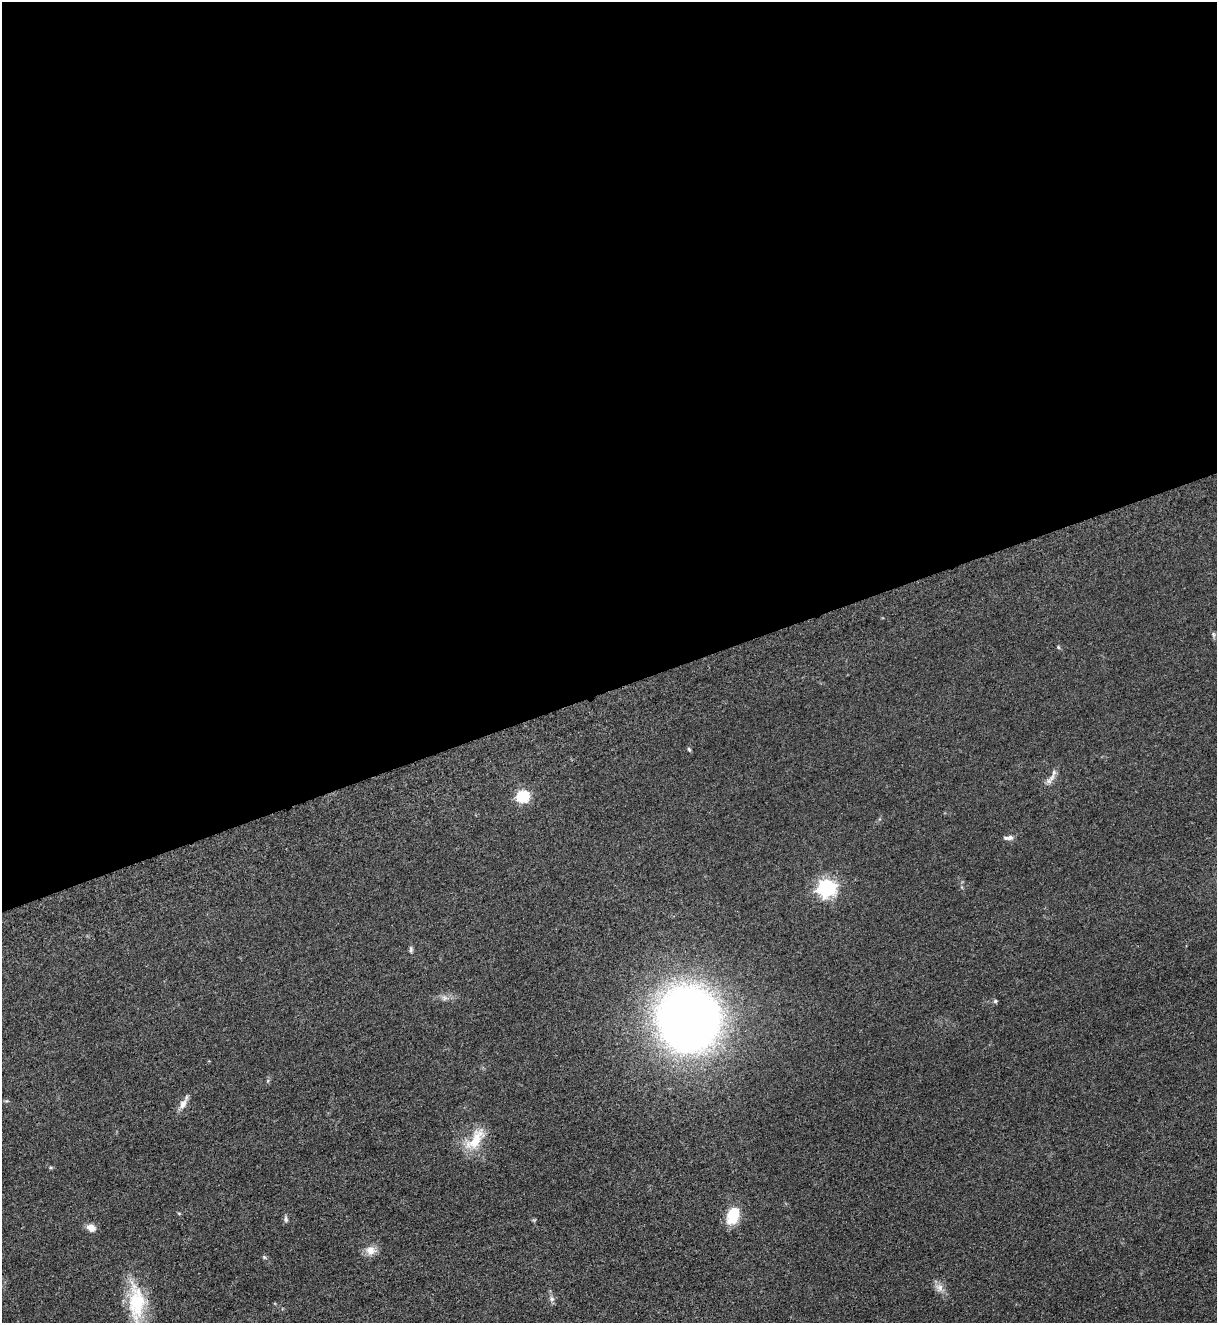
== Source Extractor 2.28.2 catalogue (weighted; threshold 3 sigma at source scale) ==
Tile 2 of 4 x 4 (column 2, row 1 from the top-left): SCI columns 1497-2711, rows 4028-5348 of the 5317 x 5365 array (HDU 1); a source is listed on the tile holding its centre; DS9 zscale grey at full resolution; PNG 1219 x 1325 px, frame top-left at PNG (2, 2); no overlay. Shown black and unused: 52% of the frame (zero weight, under 3 of 5 exposures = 4% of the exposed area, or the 3 px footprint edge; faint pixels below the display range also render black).
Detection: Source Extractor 2.28.2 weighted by HDU 2 'WHT'; one run over the whole footprint, this tile lists its part. Background 0.051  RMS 0.0059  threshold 0.0267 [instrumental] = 3 sigma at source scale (4.5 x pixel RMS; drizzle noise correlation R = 1.50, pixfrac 1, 0.05/0.05 arcsec/px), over >= 5 px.
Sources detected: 22; all 22 listed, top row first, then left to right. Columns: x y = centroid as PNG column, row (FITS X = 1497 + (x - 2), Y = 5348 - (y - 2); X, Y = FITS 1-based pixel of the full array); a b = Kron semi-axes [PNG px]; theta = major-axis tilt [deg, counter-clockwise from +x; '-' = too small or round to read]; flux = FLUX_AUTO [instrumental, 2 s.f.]
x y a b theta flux
1214 634 8 3 -71 1
1058 647 5 4 - 0.71
689 749 6 4 -46 0.75
1052 777 15 6 56 3.3
522 796 6 6 - 66
1009 838 13 5 5 2.4
826 888 7 7 - 210
411 950 10 5 89 1.2
444 998 8 6 -20 2
995 1001 5 5 - 0.94
688 1019 46 42 -78 600
183 1104 15 8 61 4.2
475 1139 37 15 52 15
51 1167 5 3 - 0.66
733 1216 21 13 70 14
286 1219 8 6 -88 1.4
91 1228 11 9 -21 4.3
370 1250 14 12 -6 5.2
264 1257 5 4 - 0.78
939 1288 12 9 -51 3.8
552 1299 8 7 - 1.8
136 1303 52 20 -88 33
Isophote crosses this tile's border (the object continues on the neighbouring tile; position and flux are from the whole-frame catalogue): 1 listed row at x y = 136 1303